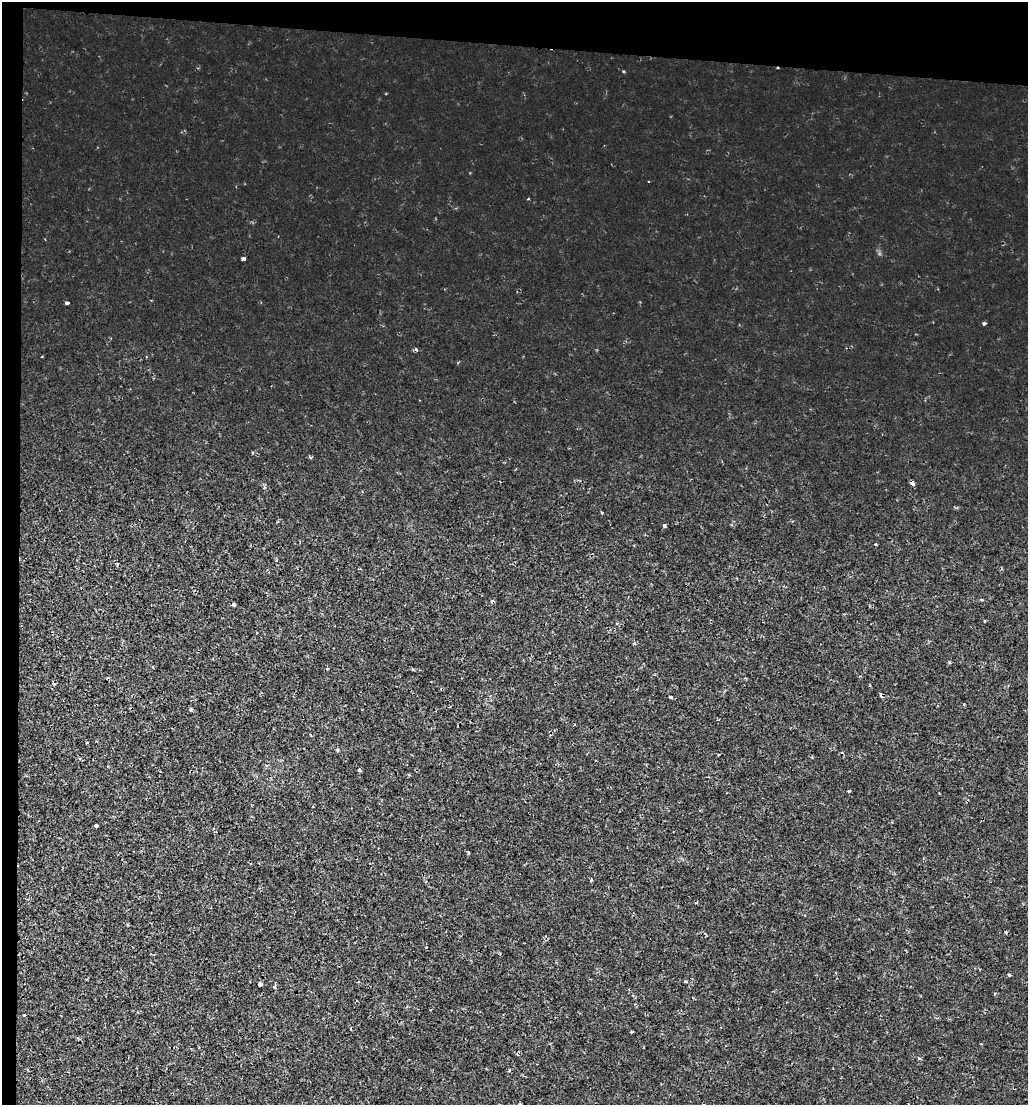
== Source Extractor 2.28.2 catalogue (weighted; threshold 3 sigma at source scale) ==
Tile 1 of 2 x 2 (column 1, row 1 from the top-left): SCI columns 148-1173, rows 1105-2207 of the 2327 x 2207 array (HDU 1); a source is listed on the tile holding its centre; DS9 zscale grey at full resolution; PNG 1030 x 1107 px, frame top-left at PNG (2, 2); no overlay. Shown black and unused: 6% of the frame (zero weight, under 2 of 3 exposures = <1% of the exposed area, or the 3 px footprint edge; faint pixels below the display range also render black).
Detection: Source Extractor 2.28.2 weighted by HDU 2 'WHT'; one run over the whole footprint, this tile lists its part. Background 0.00141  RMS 0.0013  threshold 0.00571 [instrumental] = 3 sigma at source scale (4.5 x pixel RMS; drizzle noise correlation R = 1.50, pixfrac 1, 0.0396/0.0396 arcsec/px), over >= 5 px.
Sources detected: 34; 3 cosmic-ray / hot-pixel residue — not listed; the other 31 listed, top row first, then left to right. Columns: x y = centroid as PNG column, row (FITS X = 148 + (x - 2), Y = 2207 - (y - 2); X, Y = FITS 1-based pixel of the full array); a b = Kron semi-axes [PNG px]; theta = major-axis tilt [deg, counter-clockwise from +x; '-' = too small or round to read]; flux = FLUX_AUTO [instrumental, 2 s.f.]
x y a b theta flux
623 71 3 3 - 0.14
648 181 3 2 - 0.083
243 258 4 3 - 0.35
67 302 4 3 - 0.43
984 323 3 3 - 0.57
416 349 3 3 - 0.71
252 452 3 2 - 0.12
912 483 4 3 - 0.67
601 512 4 2 - 0.14
664 526 4 3 - 0.45
876 544 3 3 - 0.13
981 600 4 3 - 0.32
233 605 4 3 - 0.45
984 621 4 2 - 0.094
949 662 4 3 - 0.15
880 694 5 3 - 0.18
671 697 4 3 - 0.17
191 710 4 3 - 0.38
359 770 4 4 - 0.23
892 822 3 3 - 0.13
96 825 4 3 - 0.9
468 852 3 3 - 0.18
591 880 3 3 - 0.18
128 925 3 3 - 0.14
1009 975 4 3 - 0.23
685 981 4 3 - 0.17
260 984 4 3 - 0.56
274 987 5 3 - 0.16
24 1015 3 3 - 0.13
919 1058 5 3 - 0.16
509 1070 4 3 - 0.12
Overlapping masked pixels (flux is a lower limit): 1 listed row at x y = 912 483
Unlisted compact peaks at least as high as the median listed source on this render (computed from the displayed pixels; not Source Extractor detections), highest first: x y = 849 791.